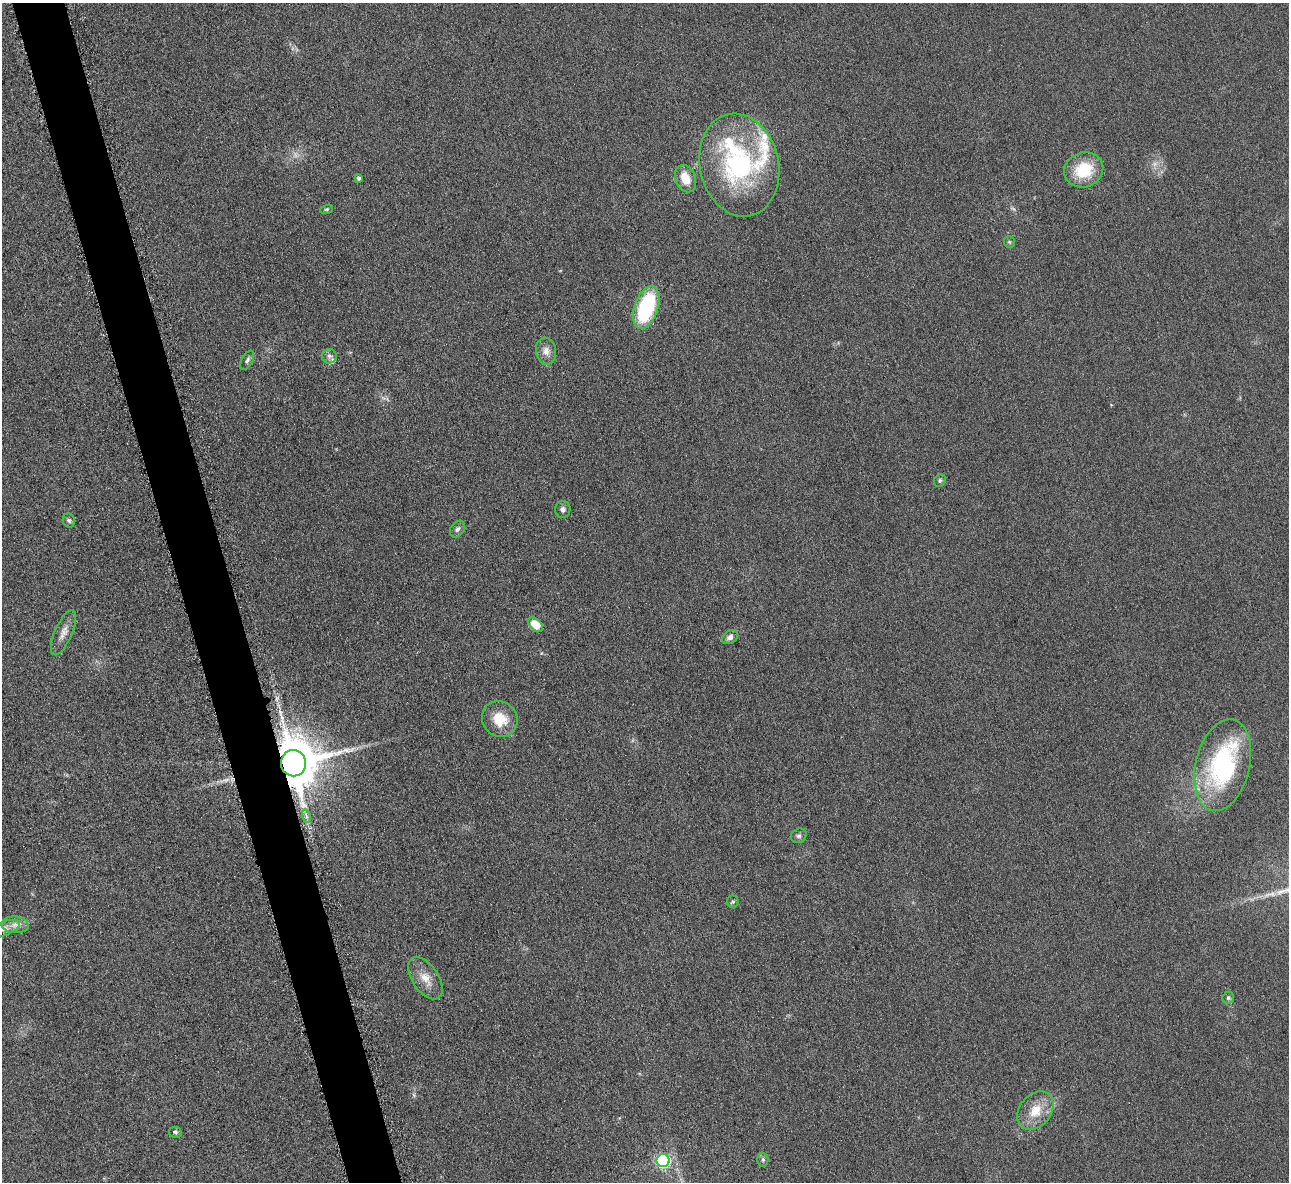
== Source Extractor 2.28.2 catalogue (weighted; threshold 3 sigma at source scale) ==
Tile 11 of 4 x 4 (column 3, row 3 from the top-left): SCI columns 2580-3866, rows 1338-2517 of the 5171 x 5154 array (HDU 1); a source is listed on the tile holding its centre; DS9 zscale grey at full resolution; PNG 1291 x 1184 px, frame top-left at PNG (2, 3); each listed source drawn as its Kron ellipse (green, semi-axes under 4 px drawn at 4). Shown black and unused: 4% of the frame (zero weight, under 3 of 6 exposures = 2% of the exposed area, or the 3 px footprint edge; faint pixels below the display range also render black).
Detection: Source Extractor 2.28.2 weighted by HDU 2 'WHT'; one run over the whole footprint, this tile lists its part. Background 0.121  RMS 0.011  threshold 0.043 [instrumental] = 3 sigma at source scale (4.09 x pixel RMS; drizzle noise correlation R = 1.36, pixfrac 0.8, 0.05/0.05 arcsec/px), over >= 5 px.
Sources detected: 39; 3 too faint to see at this stretch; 1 long thin detection or spike segment (spike, bleed or trail) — neither listed nor drawn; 4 inside a brighter listed object's ellipse — not listed separately; the other 31 listed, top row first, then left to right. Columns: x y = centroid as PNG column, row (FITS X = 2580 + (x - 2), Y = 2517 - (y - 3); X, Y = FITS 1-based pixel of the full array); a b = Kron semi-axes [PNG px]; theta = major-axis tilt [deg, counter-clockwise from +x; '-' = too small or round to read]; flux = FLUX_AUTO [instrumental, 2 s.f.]
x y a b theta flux
739 165 52 39 -77 160
1084 170 20 17 22 38
359 178 4 4 - 2.6
686 178 14 9 -68 15
326 209 6 4 18 1.4
1009 242 6 5 - 1.4
646 307 22 11 72 87
546 351 13 10 -81 7.4
329 356 7 7 - 3.5
247 360 10 5 61 3.1
940 480 7 5 61 2
563 509 8 7 - 3.6
69 521 7 6 - 2.2
458 529 9 6 55 3.3
535 625 9 5 -42 24
64 633 24 9 66 9.4
730 637 8 6 37 4.3
500 719 18 17 - 24
293 763 13 12 - 5100
1223 765 47 27 76 140
306 816 7 4 -72 2.8
799 836 8 7 - 2.7
733 902 6 5 - 1.7
15 925 13 8 -3 6.9
4 929 17 7 20 6.9
425 978 24 13 -56 15
1228 998 6 5 - 1.7
1035 1111 21 15 52 22
175 1132 6 5 - 2.1
663 1160 6 6 - 150
763 1160 7 5 90 2.1
Overlapping masked pixels (flux is a lower limit): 1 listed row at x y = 293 763
Isophote crosses this tile's border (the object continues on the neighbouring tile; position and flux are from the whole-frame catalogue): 1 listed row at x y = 4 929